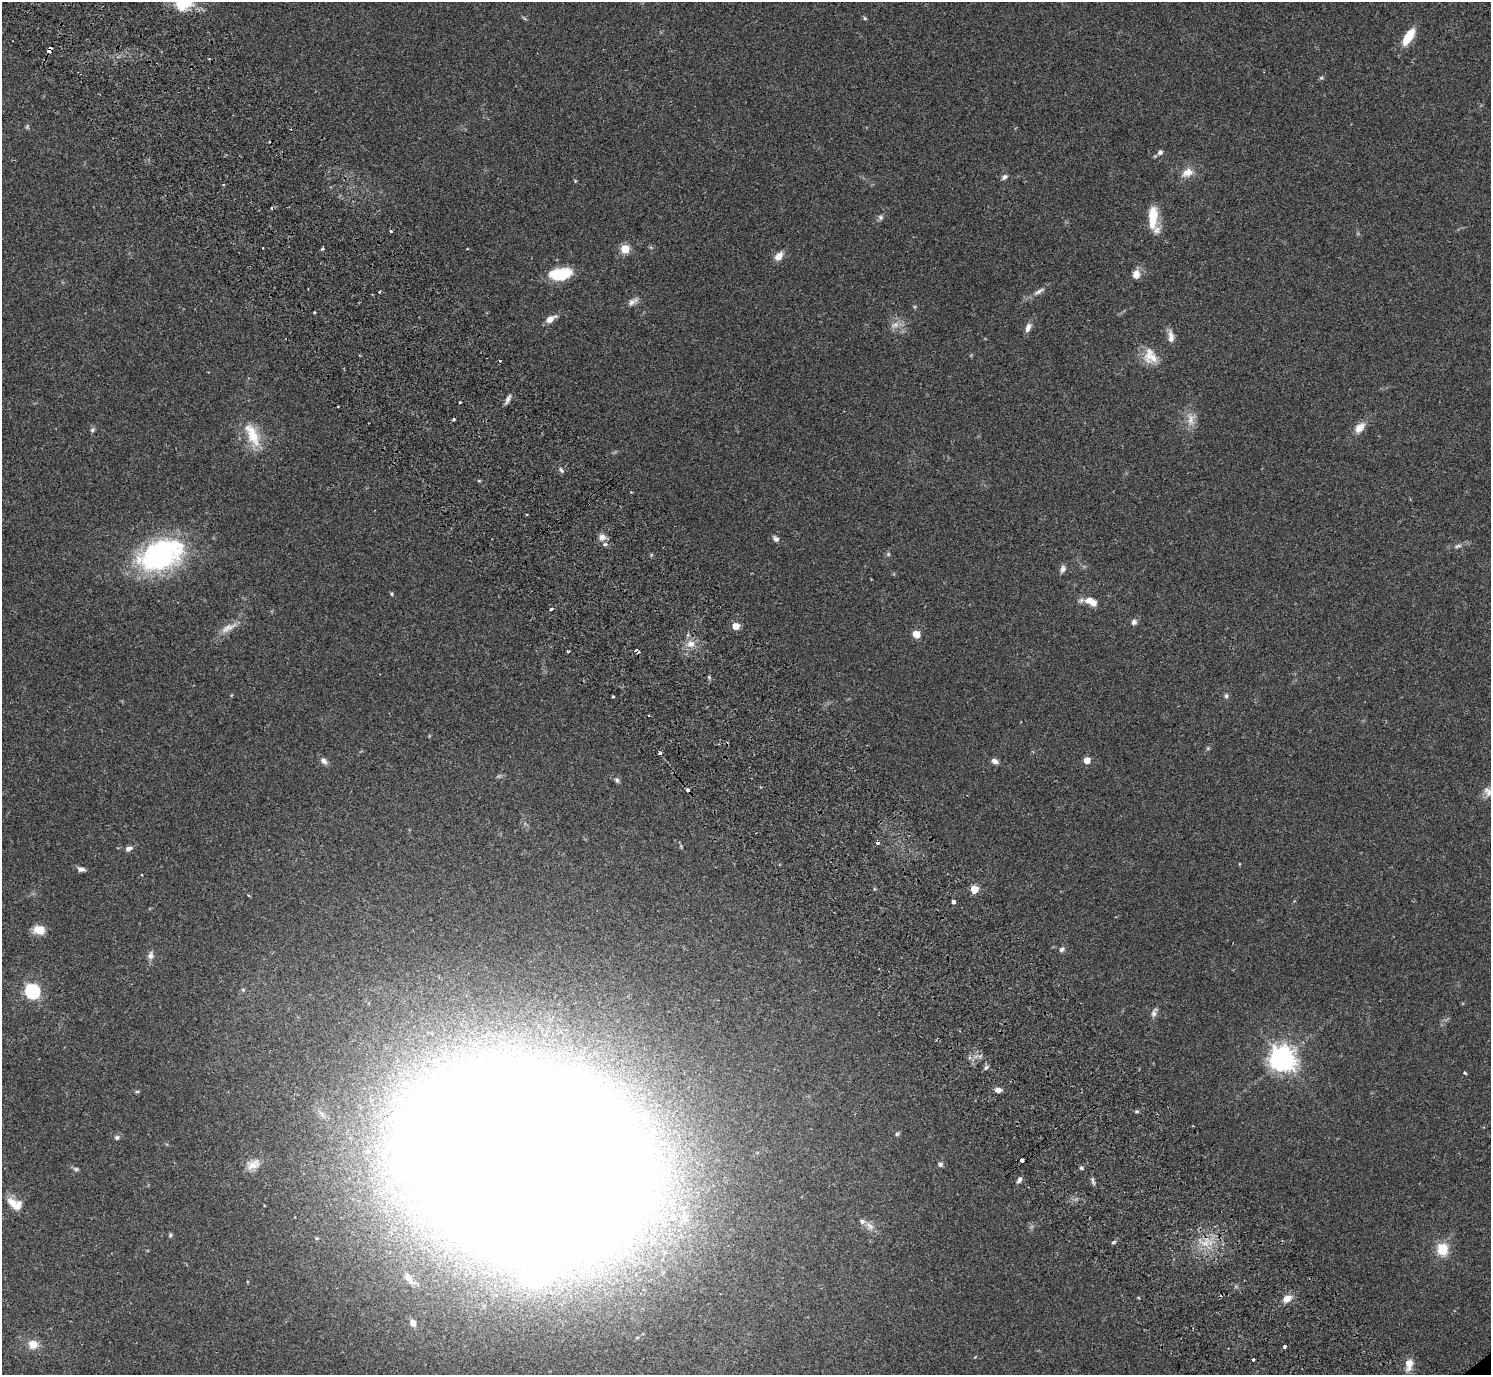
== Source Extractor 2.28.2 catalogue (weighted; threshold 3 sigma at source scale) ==
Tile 11 of 4 x 4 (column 3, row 3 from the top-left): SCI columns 3025-4513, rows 1576-2948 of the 6052 x 6035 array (HDU 1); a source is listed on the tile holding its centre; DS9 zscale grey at full resolution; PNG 1493 x 1377 px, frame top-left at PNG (2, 2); no overlay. Shown black and unused: <1% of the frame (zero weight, under 2 of 3 exposures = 3% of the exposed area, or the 3 px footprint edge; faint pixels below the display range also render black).
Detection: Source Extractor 2.28.2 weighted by HDU 2 'WHT'; one run over the whole footprint, this tile lists its part. Background 0.0812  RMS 0.0059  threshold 0.0267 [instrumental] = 3 sigma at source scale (4.5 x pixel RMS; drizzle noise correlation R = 1.50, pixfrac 1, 0.05/0.05 arcsec/px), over >= 5 px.
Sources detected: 106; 1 too faint to see at this stretch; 1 inside a brighter object's white glare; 7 cosmic-ray / hot-pixel residue — not listed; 4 inside a brighter listed object's ellipse — not listed separately; the other 93 listed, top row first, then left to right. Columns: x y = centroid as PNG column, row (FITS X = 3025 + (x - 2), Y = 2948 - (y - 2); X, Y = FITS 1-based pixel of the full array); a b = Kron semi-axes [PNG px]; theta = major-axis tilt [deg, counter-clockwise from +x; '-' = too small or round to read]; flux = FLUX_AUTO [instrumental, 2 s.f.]
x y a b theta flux
183 3 22 15 15 17
865 18 5 4 - 0.73
1408 37 20 8 58 12
50 50 5 4 - 8.5
1321 78 6 4 18 0.77
1160 152 7 6 - 1.6
1187 173 15 10 20 5.5
1004 177 8 5 38 1.5
880 217 7 6 - 1.5
1153 217 28 10 88 14
391 231 3 3 - 1.3
322 249 4 3 - 0.83
625 249 5 5 - 21
779 256 9 7 48 5.5
560 274 24 12 9 21
1136 274 10 8 84 4.5
1039 291 17 6 30 2.9
632 302 16 7 31 2.9
314 312 3 2 - 1.1
550 319 12 6 32 4.4
1028 327 11 6 69 3.1
1171 337 16 7 -86 3.4
1149 354 26 10 78 7
508 399 14 5 65 2.1
338 406 3 2 - 0.5
454 419 3 3 - 1.8
1191 419 19 9 -87 5.6
1359 428 13 8 46 5.9
92 430 7 5 35 1.1
252 435 37 14 -66 16
561 470 7 4 -54 1
527 515 3 2 - 0.52
602 537 10 9 - 3
776 539 9 6 -41 1.9
1458 546 12 4 20 1.7
888 554 6 4 -46 0.79
161 555 57 33 22 86
1063 569 10 6 69 2
391 594 5 3 - 0.66
1091 602 17 9 -24 6.3
1134 622 7 7 - 1.7
736 626 5 5 - 8.5
228 628 27 8 26 5.5
916 634 6 6 - 6.8
691 644 12 9 3 4.6
568 651 5 3 - 0.6
636 651 5 3 - 2.5
1226 696 6 5 - 1.1
1208 748 6 4 72 0.75
1087 760 5 5 - 7.6
324 761 11 6 -45 2.3
994 761 8 6 -23 2.4
617 780 7 5 -64 1.3
688 790 4 3 - 2.7
1488 792 15 10 -50 4.2
129 849 8 5 26 2.3
81 869 10 6 -12 2
974 889 5 5 - 13
953 902 4 3 - 4.8
39 930 12 9 -10 8.3
1061 949 7 6 - 1.6
150 955 10 7 84 2.5
32 991 6 6 - 110
1154 1012 13 6 71 2.2
1282 1059 8 8 - 610
986 1067 7 5 49 1.3
1465 1073 3 3 - 0.74
998 1090 7 6 - 2.9
137 1091 6 4 1 0.71
897 1134 5 5 - 0.91
117 1137 6 5 - 1.3
529 1160 116 80 -17 8100
1022 1160 3 3 - 8.7
253 1164 19 11 30 6
940 1164 6 6 - 1.4
1081 1168 4 4 - 0.96
76 1169 6 6 - 0.95
1019 1180 8 5 52 1.6
1093 1181 14 3 -73 1.3
13 1203 20 9 -44 6.9
672 1218 9 8 - 4.1
870 1226 13 6 -45 3
170 1235 6 4 49 0.8
1113 1242 5 4 - 0.83
1205 1243 8 6 29 3.3
1442 1249 14 12 -83 12
409 1279 21 8 -55 4.6
1287 1299 10 7 31 5
413 1323 8 6 -64 2.8
33 1344 11 10 - 6.4
1285 1347 3 3 - 1.9
1253 1360 3 3 - 0.91
1409 1364 17 10 86 5.7
Overlapping masked pixels (flux is a lower limit): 4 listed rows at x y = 50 50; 636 651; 688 790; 1022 1160
Isophote crosses this tile's border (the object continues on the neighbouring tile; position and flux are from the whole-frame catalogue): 2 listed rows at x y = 183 3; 1488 792